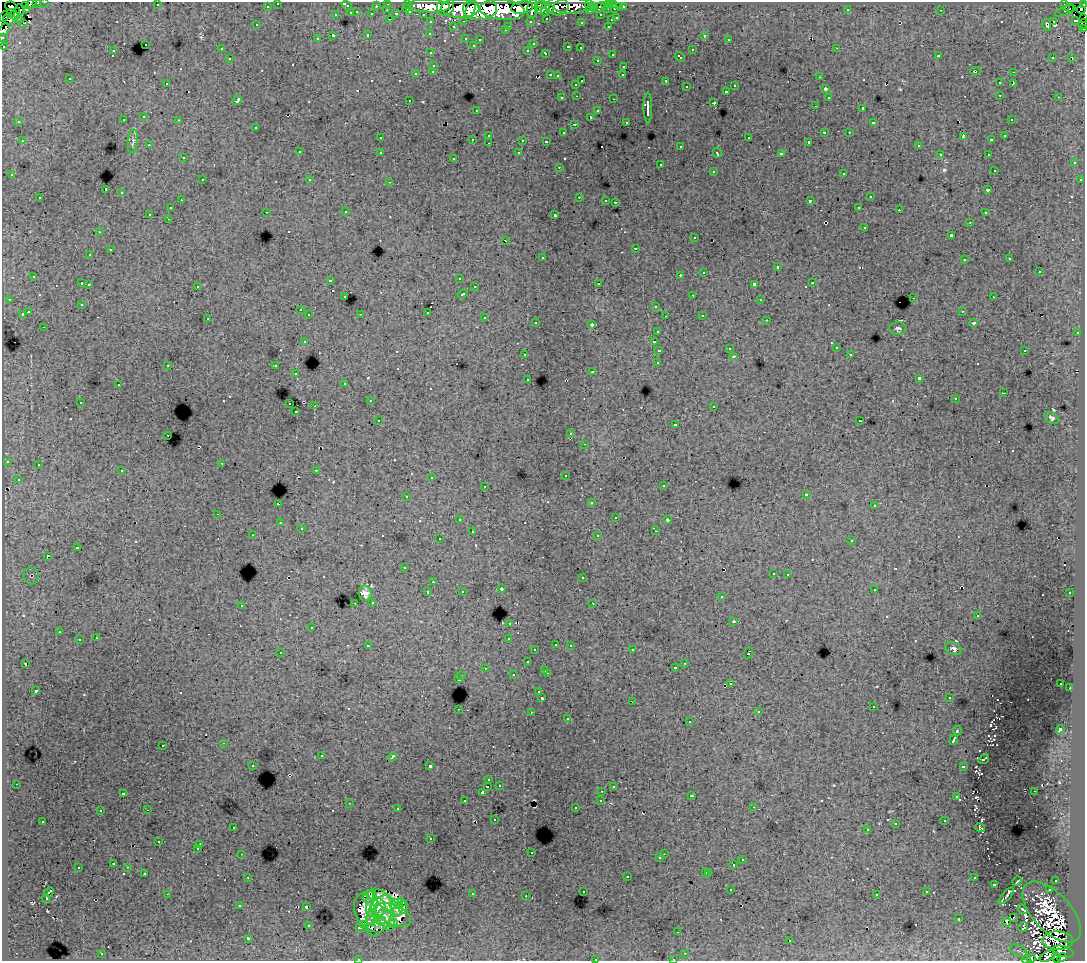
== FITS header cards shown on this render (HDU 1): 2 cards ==
NAXIS1  =                 1083
NAXIS2  =                  959

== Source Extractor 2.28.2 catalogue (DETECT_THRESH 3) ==
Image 1083 x 959 px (HDU 1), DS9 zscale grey, 1 PNG px = 1 image px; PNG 1087 x 963 px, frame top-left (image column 1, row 959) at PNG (2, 2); each listed source drawn as its Kron ellipse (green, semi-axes under 4 px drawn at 4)
Background 233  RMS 1.5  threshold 4.41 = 3 sigma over >= 5 px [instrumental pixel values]
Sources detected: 680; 5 with non-positive FLUX_AUTO (blend fragments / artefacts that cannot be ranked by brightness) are neither listed nor drawn; of the other 675, the 500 brightest by FLUX_AUTO listed and drawn (175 fainter detections omitted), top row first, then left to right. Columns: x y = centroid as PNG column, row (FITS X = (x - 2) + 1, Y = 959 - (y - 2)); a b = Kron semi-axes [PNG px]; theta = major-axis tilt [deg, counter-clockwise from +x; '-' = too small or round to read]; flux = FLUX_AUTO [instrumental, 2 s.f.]
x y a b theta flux
45 2 3 2 - 6300
31 3 5 3 - 14000
37 3 3 3 - 4200
278 3 3 3 - 3500
388 4 3 3 - 7200
407 4 3 3 - 8900
609 4 3 3 - 5100
614 4 3 3 - 7200
1084 4 3 2 - 10000
26 5 4 3 - 6300
157 5 3 2 - 260
589 5 5 2 - 7500
605 5 4 2 - 4700
1065 5 6 3 -66 12000
11 6 6 3 -8 18000
267 6 3 3 - 2400
347 6 5 3 - 2100
376 6 3 2 - 1700
430 6 20 6 -3 260000
446 6 9 8 - 160000
540 6 6 4 40 66000
571 6 17 8 1 120000
557 7 11 9 -2 82000
593 7 4 3 - 2400
599 7 6 4 46 5600
620 7 3 3 - 1400
623 7 3 3 - 2600
406 8 3 3 - 2300
460 8 19 9 -1 380000
522 8 11 6 11 230000
1069 8 4 3 - 2100
26 9 3 3 - 3900
471 9 10 3 67 130000
480 9 17 11 2 430000
533 9 9 5 84 170000
545 9 7 4 83 41000
549 9 3 3 - 41000
607 9 3 3 - 2900
615 9 3 3 - 10000
848 9 3 2 - 220
20 10 5 4 - 13000
387 10 3 2 - 410
502 10 22 10 -5 610000
941 10 3 2 - 290
1081 10 4 4 - 130000
409 11 3 2 - 810
538 11 4 3 - 91000
590 11 3 3 - 1400
1065 11 11 3 20 4000
357 12 3 2 - 530
11 13 3 3 - 6700
351 13 3 3 - 1200
15 14 6 3 64 20000
372 14 3 3 - 1500
396 14 4 3 - 1500
423 14 3 2 - 3000
336 15 3 3 - 530
601 15 3 3 - 3100
4 16 5 4 - 17000
546 18 3 3 - 2300
617 18 3 3 - 630
1083 18 3 2 - 2900
9 19 6 5 - 13000
19 19 3 3 - 2000
390 19 3 2 - 390
611 20 3 3 - 880
1076 20 3 3 - 8800
464 21 3 2 - 430
530 21 3 3 - 2200
1053 21 3 2 - 280
431 22 3 3 - 2700
581 22 3 3 - 290
24 23 3 2 - 320
1083 24 4 4 - 5500
257 25 3 3 - 260
1046 25 6 3 -70 730
509 26 3 2 - 350
608 26 3 2 - 470
453 27 3 3 - 580
1083 28 3 2 - 2400
4 30 7 4 52 18000
505 30 3 3 - 360
430 33 3 3 - 260
368 35 3 3 - 920
704 35 3 3 - 580
333 36 3 3 - 1900
2 37 3 2 - 3700
466 38 3 3 - 530
317 39 3 3 - 350
729 39 3 2 - 190
480 40 3 3 - 270
145 44 3 3 - 680
533 44 3 3 - 190
473 45 3 3 - 260
4 46 3 3 - 1900
568 47 3 3 - 420
580 48 3 2 - 250
836 48 3 2 - 270
221 49 3 3 - 270
528 50 3 3 - 390
692 50 3 3 - 520
113 51 3 3 - 580
431 53 3 3 - 330
546 53 3 3 - 430
612 54 3 3 - 510
939 55 4 3 - 290
680 57 5 3 - 310
1053 57 3 2 - 220
1071 57 3 2 - 290
230 59 3 3 - 390
597 60 3 3 - 420
434 65 3 3 - 560
624 66 3 3 - 400
433 71 3 3 - 240
975 71 5 3 - 350
1013 72 3 2 - 520
416 73 3 3 - 690
550 75 3 2 - 700
623 75 3 3 - 460
557 76 3 3 - 290
820 77 3 2 - 210
70 79 3 3 - 270
582 81 3 2 - 270
666 81 4 3 - 1400
167 83 3 3 - 390
999 83 3 3 - 430
1013 83 3 2 - 1200
576 84 3 3 - 220
735 86 3 3 - 260
686 87 3 3 - 510
825 89 3 3 - 850
726 91 3 3 - 530
1000 95 3 2 - 310
577 96 3 2 - 350
828 97 3 3 - 580
1059 97 3 2 - 370
562 98 3 3 - 280
614 99 3 2 - 570
237 100 5 3 - 310
409 100 3 2 - 440
714 103 3 3 - 760
815 106 3 2 - 230
648 108 15 3 -90 5300
863 108 3 3 - 1100
476 110 3 2 - 190
598 111 3 3 - 340
144 117 3 3 - 430
590 117 3 3 - 1100
1011 119 3 3 - 320
123 120 3 3 - 200
179 120 3 2 - 270
19 122 3 3 - 220
626 122 3 3 - 340
874 123 3 3 - 330
574 124 4 2 - 240
256 127 3 3 - 280
824 132 3 2 - 1000
849 132 2 2 - 270
563 133 3 3 - 320
489 135 3 2 - 250
963 136 4 2 - 630
1005 136 3 3 - 260
380 138 3 3 - 280
749 138 3 3 - 720
473 139 3 2 - 570
523 140 3 3 - 1300
992 140 3 3 - 340
22 141 3 2 - 430
546 141 3 3 - 340
133 142 12 5 83 260
809 142 3 3 - 320
489 143 3 2 - 230
149 145 3 2 - 270
681 146 3 3 - 320
918 146 3 3 - 320
299 152 3 3 - 480
380 152 3 3 - 530
519 153 3 3 - 360
717 153 5 3 - 330
781 154 4 3 - 980
940 154 3 2 - 220
988 154 3 2 - 340
183 158 3 3 - 310
454 158 3 2 - 210
1074 163 3 3 - 360
660 165 3 3 - 860
559 167 3 2 - 430
994 170 3 3 - 200
713 171 3 3 - 340
844 173 3 3 - 500
12 175 3 3 - 480
202 180 3 2 - 380
310 180 3 2 - 210
1080 180 3 3 - 280
390 182 3 2 - 300
106 190 3 3 - 7100
988 190 3 3 - 610
121 193 3 3 - 970
579 197 3 2 - 370
870 197 3 3 - 190
40 198 3 3 - 360
181 200 2 2 - 290
606 200 3 2 - 190
810 201 4 3 - 960
615 202 3 3 - 1200
859 207 3 2 - 370
170 208 3 3 - 380
899 210 3 2 - 260
266 212 3 2 - 250
346 212 3 2 - 330
985 213 3 3 - 400
150 214 3 3 - 1400
555 215 4 3 - 2700
168 219 3 2 - 220
970 222 3 2 - 220
865 227 3 3 - 730
99 232 3 2 - 280
951 235 3 3 - 1800
695 238 3 3 - 500
506 241 3 2 - 640
635 248 3 3 - 770
110 250 3 2 - 530
90 255 3 2 - 320
542 257 3 3 - 480
1010 259 3 3 - 250
964 260 3 3 - 410
777 267 3 3 - 780
1039 271 3 3 - 940
704 272 3 3 - 540
680 275 3 2 - 6800
34 276 3 3 - 380
459 278 3 3 - 270
330 280 3 3 - 500
82 283 3 3 - 1100
813 283 3 3 - 320
89 284 3 3 - 350
599 284 3 3 - 2400
754 284 4 3 - 1200
197 286 3 3 - 450
474 287 3 3 - 430
463 294 5 3 - 480
693 295 3 2 - 300
345 297 3 3 - 420
993 297 3 2 - 340
914 298 3 2 - 650
9 299 3 2 - 310
761 300 3 2 - 190
82 304 3 3 - 300
656 306 3 3 - 400
300 310 3 3 - 330
962 311 3 2 - 210
28 312 4 3 - 1700
427 312 3 3 - 1000
22 314 3 3 - 1000
361 314 3 2 - 240
309 315 3 3 - 300
702 315 3 2 - 300
665 316 2 2 - 250
485 318 3 3 - 600
208 319 3 2 - 230
767 320 3 2 - 250
536 322 3 3 - 250
974 323 3 3 - 480
592 325 3 3 - 1900
44 327 3 2 - 250
898 328 8 6 -1 270
657 331 3 3 - 330
1077 333 3 2 - 330
304 341 3 3 - 210
654 342 3 3 - 1100
729 348 3 3 - 210
836 348 3 3 - 320
659 350 4 3 - 1100
1025 350 3 3 - 930
850 354 3 2 - 260
525 355 3 3 - 190
733 356 3 2 - 350
658 363 4 3 - 2500
168 365 3 2 - 250
276 366 3 3 - 520
592 372 3 2 - 850
296 374 3 2 - 410
528 379 3 2 - 320
919 379 4 3 - 2500
345 383 3 3 - 290
118 385 3 2 - 200
1003 393 3 2 - 290
955 399 3 3 - 480
370 401 3 2 - 350
80 402 3 2 - 320
290 404 3 2 - 200
315 406 3 2 - 1000
714 406 3 3 - 410
296 412 3 3 - 230
1052 418 8 5 -35 280
378 420 3 3 - 200
860 421 3 3 - 240
675 424 3 3 - 520
571 434 3 3 - 400
168 435 3 2 - 270
585 444 3 2 - 240
7 461 3 3 - 500
222 463 2 2 - 240
38 465 3 3 - 350
316 470 3 2 - 470
122 471 3 3 - 400
565 475 3 3 - 370
431 477 3 3 - 190
18 479 3 3 - 230
485 486 3 2 - 260
663 486 3 3 - 450
806 494 3 3 - 370
407 496 3 3 - 260
591 503 3 3 - 260
278 504 4 2 - 880
874 506 3 3 - 330
218 514 3 2 - 280
616 518 3 3 - 230
459 519 3 2 - 370
667 520 3 3 - 560
280 523 3 3 - 460
301 529 3 3 - 300
656 531 3 2 - 510
472 532 3 2 - 330
253 535 3 2 - 220
598 536 3 3 - 400
439 539 3 2 - 230
852 540 3 3 - 240
77 548 3 3 - 1100
47 556 4 3 - 1100
404 568 3 3 - 290
773 573 3 3 - 260
788 574 3 2 - 410
31 576 8 7 - 220
582 578 3 3 - 440
433 582 3 2 - 570
501 589 3 3 - 890
874 589 3 2 - 250
462 591 3 3 - 280
428 592 3 3 - 360
365 593 8 6 -78 610
1070 593 3 3 - 460
721 597 3 2 - 190
373 602 3 3 - 250
355 603 3 2 - 300
593 603 3 2 - 260
241 605 3 3 - 520
978 615 3 3 - 320
734 621 3 3 - 1500
510 623 3 3 - 330
312 627 3 3 - 330
59 632 3 2 - 340
96 638 3 2 - 280
509 638 3 3 - 650
79 640 3 3 - 790
556 644 3 2 - 230
570 645 3 2 - 350
368 646 4 3 - 470
953 649 9 6 -22 340
535 650 3 3 - 320
632 650 3 2 - 310
280 652 3 2 - 210
748 653 6 3 70 1200
527 662 3 3 - 440
25 663 3 2 - 260
685 663 3 2 - 340
485 668 3 3 - 330
675 668 3 3 - 420
545 670 3 3 - 530
547 673 3 2 - 510
513 675 3 3 - 310
462 676 3 2 - 290
459 679 3 3 - 1000
1061 683 3 3 - 280
731 684 3 3 - 730
1070 688 2 2 - 420
36 691 3 3 - 450
539 692 3 3 - 300
542 698 3 3 - 1600
949 698 3 2 - 220
632 702 3 2 - 230
873 707 3 2 - 230
459 709 3 2 - 580
531 712 3 2 - 470
759 712 3 3 - 210
568 719 3 3 - 330
689 722 3 3 - 270
1060 729 4 3 - 3100
957 731 5 3 - 1700
954 740 5 3 - 7200
223 743 3 2 - 200
163 745 3 3 - 670
321 756 3 3 - 630
392 757 5 3 - 250
984 759 6 3 34 240
253 765 3 2 - 300
430 766 3 3 - 4200
963 766 4 3 - 1000
489 780 3 3 - 240
16 784 3 2 - 280
499 785 3 3 - 260
488 786 3 2 - 940
613 786 3 3 - 470
602 791 3 2 - 210
1034 791 3 2 - 290
123 793 3 3 - 380
482 793 3 3 - 730
692 796 3 3 - 420
957 797 3 3 - 400
601 800 3 3 - 370
465 801 3 3 - 260
349 803 3 2 - 450
754 807 3 2 - 270
575 808 3 3 - 290
397 809 3 3 - 340
147 810 3 2 - 360
100 811 3 3 - 290
495 819 3 3 - 330
43 821 3 2 - 310
945 821 3 3 - 400
896 824 3 3 - 200
233 827 3 2 - 300
980 828 5 4 - 210
867 829 3 2 - 210
431 839 3 2 - 250
159 841 3 3 - 400
200 845 3 3 - 6300
198 848 3 3 - 230
531 853 3 3 - 220
242 854 3 2 - 300
664 854 2 2 - 280
660 858 3 3 - 340
742 860 3 3 - 510
114 863 3 3 - 280
734 865 3 3 - 1300
128 867 3 3 - 250
78 868 3 3 - 590
706 872 3 3 - 660
709 873 3 3 - 690
144 874 3 3 - 960
627 876 3 3 - 630
248 877 3 2 - 230
974 878 3 3 - 430
1056 880 3 3 - 450
1017 881 5 2 - 190
994 884 3 3 - 1400
731 890 3 2 - 250
1049 890 3 2 - 550
583 891 3 3 - 420
49 892 5 2 - 370
927 892 3 3 - 400
167 894 3 2 - 1400
472 894 3 3 - 880
877 894 3 3 - 250
368 896 6 5 - 650
526 896 3 2 - 360
1006 896 10 3 49 560
46 898 4 2 - 820
402 902 3 3 - 390
372 903 14 5 85 1500
387 903 18 6 -45 2300
396 904 7 4 31 410
240 906 3 3 - 340
306 907 3 3 - 880
378 907 9 7 -79 1700
403 907 7 4 88 750
398 909 7 4 70 1300
1023 909 5 2 - 200
364 910 16 10 -80 1100
1052 912 38 19 -47 6200
393 915 19 10 -25 3300
379 916 21 11 69 2700
1013 917 3 2 - 330
372 918 8 4 83 1400
959 919 3 3 - 740
386 920 12 7 -64 890
381 921 5 2 - 590
1007 922 4 2 - 360
393 923 5 3 - 300
308 925 3 3 - 450
364 925 3 2 - 320
360 927 3 3 - 310
1023 927 5 3 - 310
372 928 4 3 - 810
678 932 3 2 - 210
248 938 3 3 - 2200
789 940 3 3 - 620
1058 940 15 9 -3 2000
1019 951 9 5 -27 200
1064 951 11 5 -18 2900
685 953 3 2 - 420
102 954 3 2 - 390
1048 956 8 5 25 1000
1062 957 5 3 - 21000
1057 958 5 3 - 7900
358 959 3 2 - 240
595 959 3 3 - 770
673 959 3 2 - 250
1031 959 4 3 - 320
1027 960 4 2 - 260
At the frame edge (FLAGS 8, measured only in part): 20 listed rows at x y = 45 2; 31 3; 37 3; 278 3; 1084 4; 347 6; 4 16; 1083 18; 1083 24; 1083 28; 4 30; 2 37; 4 46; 1062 957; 1057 958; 358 959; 595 959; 673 959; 1031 959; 1027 960
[175 fainter detections neither listed nor drawn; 5 non-positive-flux detections neither listed nor drawn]